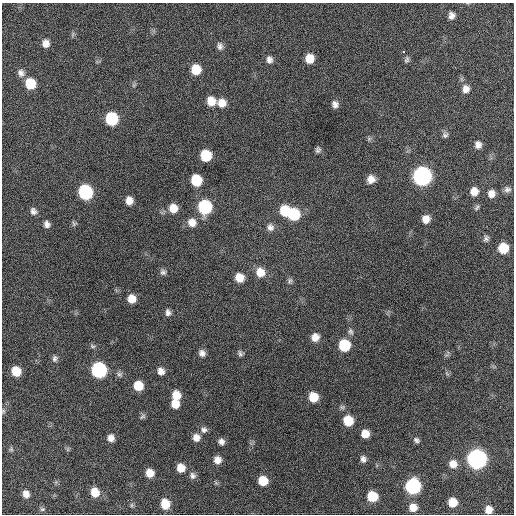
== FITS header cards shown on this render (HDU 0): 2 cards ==
NAXIS1  =                  512 / Axis length
NAXIS2  =                  512 / Axis length

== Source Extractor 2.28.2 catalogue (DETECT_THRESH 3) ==
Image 512 x 512 px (HDU 0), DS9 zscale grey, 1 PNG px = 1 image px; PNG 516 x 516 px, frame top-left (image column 1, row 512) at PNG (2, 3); no overlay
Background 241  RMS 16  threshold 46.9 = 3 sigma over >= 5 px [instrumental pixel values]
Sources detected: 93; all 93 listed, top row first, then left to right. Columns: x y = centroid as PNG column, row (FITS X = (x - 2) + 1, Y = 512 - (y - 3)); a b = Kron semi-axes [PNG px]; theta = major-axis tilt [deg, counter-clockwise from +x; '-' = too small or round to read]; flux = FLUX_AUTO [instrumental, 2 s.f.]
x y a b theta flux
451 16 7 6 - 5000
73 34 7 4 71 1700
46 43 9 8 - 6900
220 46 10 7 -75 4300
404 52 3 2 - 3500
309 59 8 8 - 15000
269 60 9 7 -76 4900
407 60 9 6 77 2400
196 69 9 8 - 23000
21 73 10 8 -64 5100
30 84 9 8 - 30000
134 85 7 4 90 1800
466 89 10 9 - 6800
211 101 9 9 - 14000
222 103 10 10 - 11000
335 104 7 7 - 4800
112 119 9 8 - 68000
445 135 8 6 19 2700
369 139 6 6 - 2000
478 145 8 7 - 5200
318 150 7 6 - 2800
206 155 9 8 - 38000
422 176 10 9 - 390000
371 179 8 8 - 8300
196 180 9 8 - 39000
507 189 9 7 1 3600
474 191 8 8 - 9300
85 192 9 9 - 120000
491 194 8 8 - 6800
129 201 8 7 - 8300
205 207 9 9 - 95000
173 208 10 9 - 12000
477 208 8 5 47 2100
33 211 8 7 - 4100
285 211 10 9 - 28000
294 214 10 9 - 49000
426 219 8 8 - 8700
192 222 11 10 - 9900
47 224 7 6 - 4300
74 224 7 6 - 2200
270 227 10 9 - 5500
486 238 8 6 85 3000
503 248 8 8 - 26000
163 272 8 8 - 3300
260 272 11 10 - 14000
239 278 9 8 - 14000
290 281 9 6 60 2500
132 299 9 8 - 11000
168 312 9 6 -87 4000
350 332 9 6 -58 3200
315 337 9 8 - 8700
344 345 9 9 - 45000
92 346 8 4 -26 2100
202 353 8 7 - 5000
240 353 8 6 -57 2700
55 358 9 7 84 3300
99 370 9 9 - 160000
16 371 8 7 - 21000
161 371 9 8 - 6200
119 374 8 7 - 3000
138 386 8 8 - 21000
176 395 9 8 - 14000
313 397 9 8 - 19000
175 404 8 7 - 13000
3 411 6 4 -89 1600
142 416 9 6 32 2400
348 421 8 8 - 27000
204 430 9 8 - 4100
365 434 7 7 - 12000
196 437 9 9 - 7800
111 438 8 7 - 6400
416 440 8 6 -34 2800
221 442 7 7 - 4500
11 449 6 5 - 1800
363 459 8 6 -78 4100
477 459 9 9 - 490000
217 460 8 8 - 7500
453 464 9 9 - 9400
181 468 9 8 - 12000
150 473 8 7 - 11000
193 475 9 8 - 4200
263 481 8 8 - 20000
216 483 7 4 -18 1700
413 486 9 9 - 160000
95 492 9 8 - 16000
26 494 7 6 - 6900
372 496 8 7 - 29000
453 502 7 7 - 17000
165 504 10 8 -85 16000
131 505 6 4 89 1700
413 507 8 8 - 10000
42 509 7 6 - 1800
489 510 7 7 - 8900